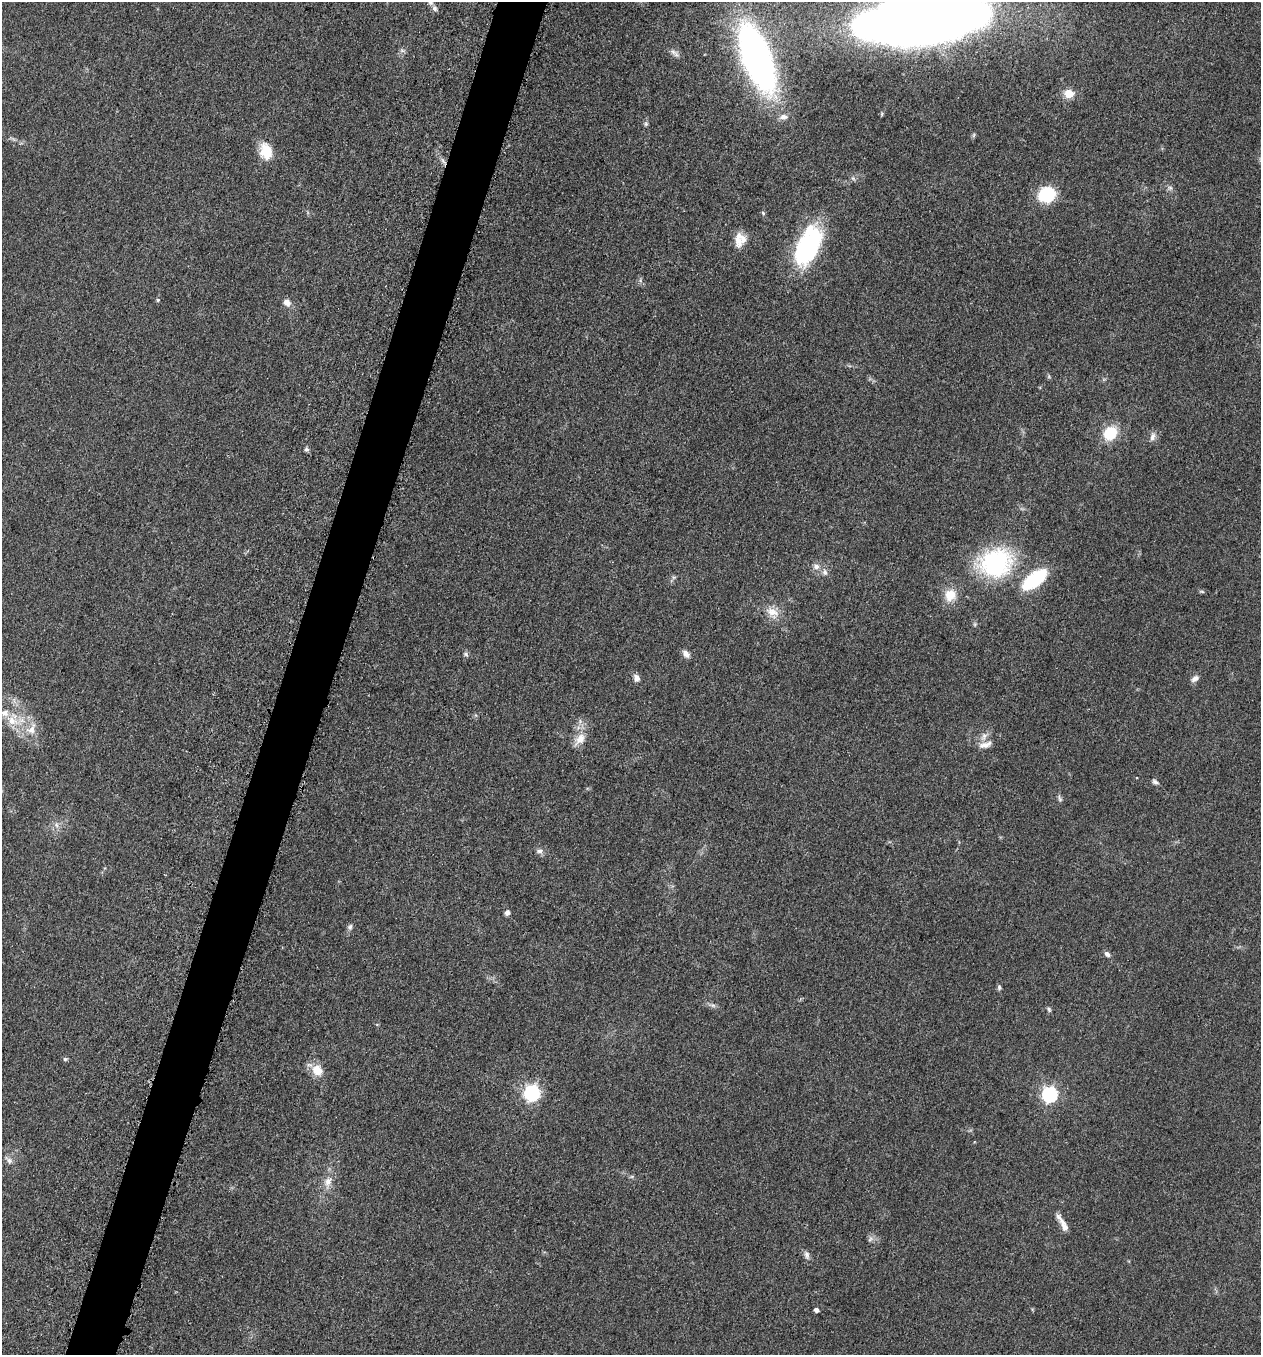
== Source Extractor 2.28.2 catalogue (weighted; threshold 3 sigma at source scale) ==
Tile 7 of 4 x 4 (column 3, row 2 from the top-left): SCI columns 2714-3972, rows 2725-4077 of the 5509 x 5463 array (HDU 1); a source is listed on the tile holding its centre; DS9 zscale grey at full resolution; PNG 1263 x 1357 px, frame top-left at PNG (2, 2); no overlay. Shown black and unused: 4% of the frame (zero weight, under 3 of 5 exposures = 3% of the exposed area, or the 3 px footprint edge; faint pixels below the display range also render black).
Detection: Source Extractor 2.28.2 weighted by HDU 2 'WHT'; one run over the whole footprint, this tile lists its part. Background 0.0603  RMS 0.0062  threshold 0.028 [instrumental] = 3 sigma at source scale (4.5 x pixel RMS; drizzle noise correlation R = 1.50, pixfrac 1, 0.05/0.05 arcsec/px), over >= 5 px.
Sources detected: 64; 1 inside a brighter object's white glare — not listed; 3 inside a brighter listed object's ellipse — not listed separately; the other 60 listed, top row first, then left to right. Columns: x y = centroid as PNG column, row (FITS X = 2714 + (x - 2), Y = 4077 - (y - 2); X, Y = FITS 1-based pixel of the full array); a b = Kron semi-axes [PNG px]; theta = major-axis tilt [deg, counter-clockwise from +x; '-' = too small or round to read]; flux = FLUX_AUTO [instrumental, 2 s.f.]
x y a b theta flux
430 2 9 6 -50 2.1
922 20 96 33 7 1200
402 50 7 4 -1 1.3
673 52 12 7 -32 2.6
757 58 50 19 -69 340
1069 94 6 5 - 18
882 114 6 4 89 0.74
784 117 12 7 4 3.5
646 124 6 5 - 1.2
266 151 20 14 -75 14
1170 188 9 6 -14 1.8
1047 195 12 11 - 44
763 213 6 4 -46 0.82
738 239 23 9 -89 7.3
804 252 52 19 66 80
640 280 7 4 -72 1.2
158 300 5 4 - 0.78
287 302 10 8 -39 3.7
1049 376 6 5 - 0.88
1110 433 13 11 48 22
1152 437 12 7 72 2.9
306 449 7 5 -12 1.4
995 563 26 22 14 100
816 566 9 7 -13 3.2
825 572 9 7 -83 2.6
1034 579 24 11 37 45
1202 591 7 3 -9 0.87
950 595 17 15 59 11
772 612 21 11 -27 8.4
975 624 6 5 - 1
466 654 7 6 - 1.5
686 654 10 7 -50 3.2
636 678 9 7 -70 3
1195 678 11 7 38 2.8
12 720 21 13 -36 13
31 729 19 12 57 8.5
984 736 13 8 67 4
580 739 20 11 51 7.5
985 745 18 8 18 4.5
1155 782 9 5 -33 1.6
1060 799 10 5 -72 1.4
56 825 7 6 - 2.1
539 851 10 6 6 2.4
507 913 6 5 - 2.4
350 927 8 6 71 1.8
1107 954 8 6 -49 2.1
999 987 6 5 - 1.4
713 1005 9 4 -8 1.6
1049 1009 8 5 -54 1.1
65 1059 5 5 - 1.2
317 1070 16 13 -50 9.1
532 1093 7 6 - 170
1050 1094 7 6 - 150
9 1160 13 6 -42 2.7
632 1176 6 4 19 0.86
328 1182 18 10 74 7
1062 1223 26 6 -60 6.1
870 1239 8 7 - 1.9
807 1255 11 7 -75 2.5
816 1310 4 4 - 2.7
Isophote crosses this tile's border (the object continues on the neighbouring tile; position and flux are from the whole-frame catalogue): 2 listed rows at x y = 430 2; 922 20